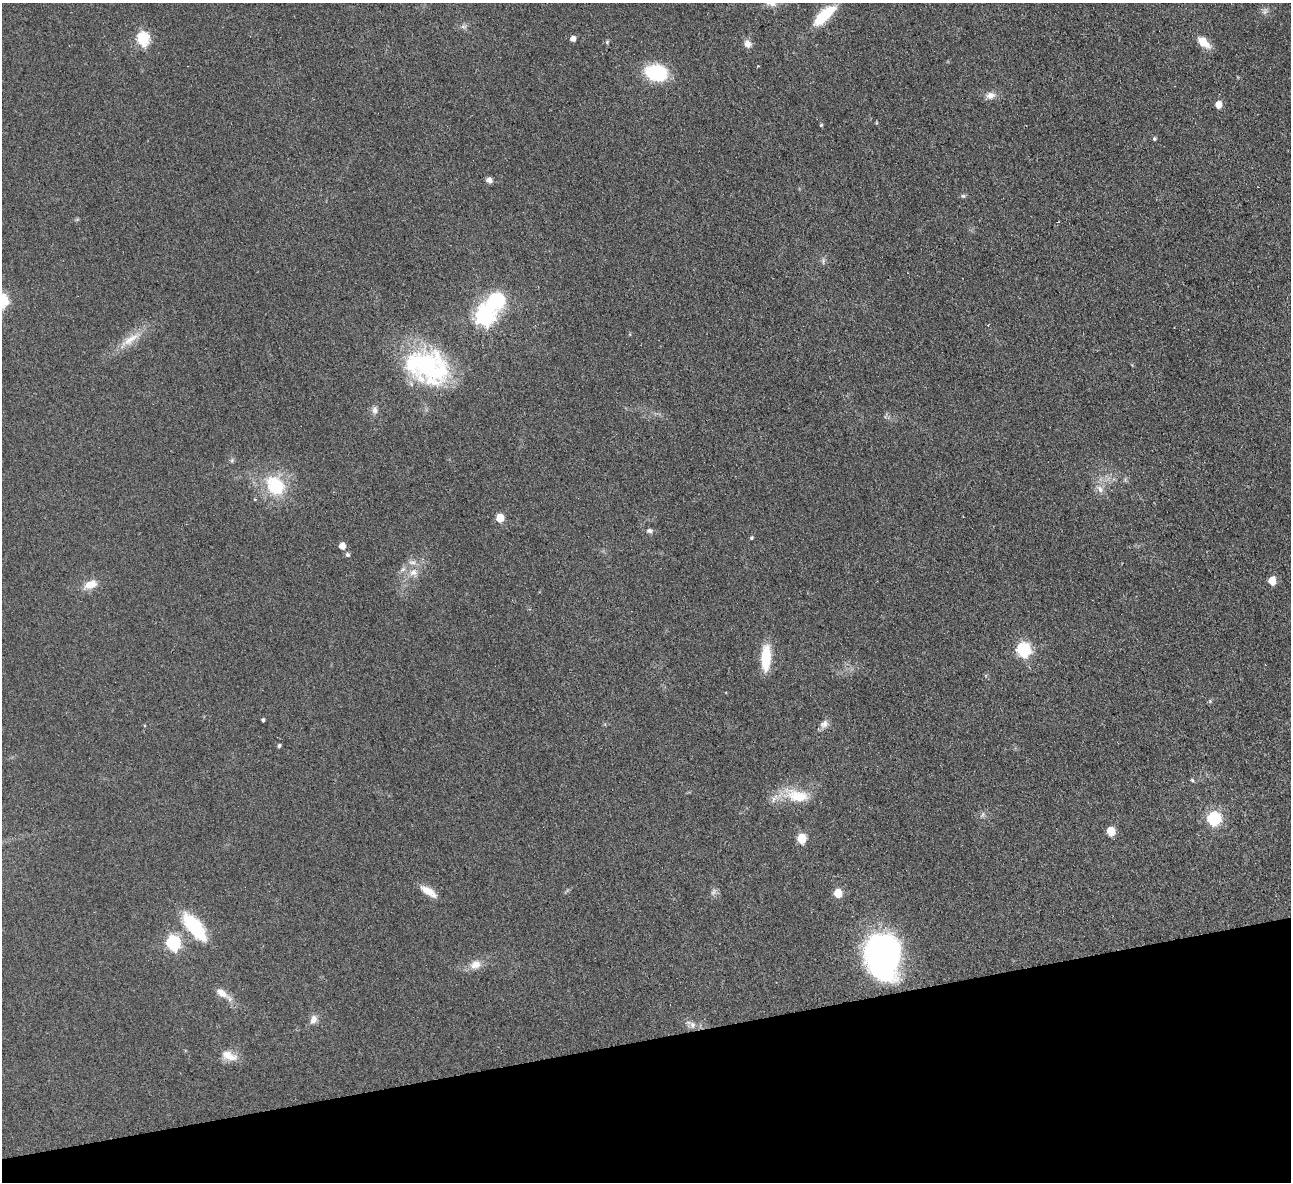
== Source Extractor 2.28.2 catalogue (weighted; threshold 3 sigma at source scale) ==
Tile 14 of 4 x 4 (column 2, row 4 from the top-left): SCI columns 1344-2632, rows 285-1464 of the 5266 x 5170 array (HDU 1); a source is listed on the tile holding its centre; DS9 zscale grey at full resolution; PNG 1293 x 1184 px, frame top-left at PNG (2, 3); no overlay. Shown black and unused: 12% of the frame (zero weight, under 2 of 3 exposures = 3% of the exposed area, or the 3 px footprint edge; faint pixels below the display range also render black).
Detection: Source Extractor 2.28.2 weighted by HDU 2 'WHT'; one run over the whole footprint, this tile lists its part. Background 0.0851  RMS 0.0094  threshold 0.0421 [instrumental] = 3 sigma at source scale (4.5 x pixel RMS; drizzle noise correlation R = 1.50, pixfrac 1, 0.05/0.05 arcsec/px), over >= 5 px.
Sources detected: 60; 1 cosmic-ray / hot-pixel residue — not listed; the other 59 listed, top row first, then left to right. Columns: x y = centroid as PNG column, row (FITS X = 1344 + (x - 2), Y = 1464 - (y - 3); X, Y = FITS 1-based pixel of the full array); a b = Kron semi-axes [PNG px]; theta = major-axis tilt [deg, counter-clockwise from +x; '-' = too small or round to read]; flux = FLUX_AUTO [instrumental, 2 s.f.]
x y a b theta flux
1265 12 9 6 49 3
824 15 30 11 42 32
463 27 7 4 -19 1.9
143 39 7 6 - 110
573 39 5 5 - 5.1
607 42 5 5 - 1.4
1203 42 14 8 -40 14
748 44 10 8 -54 5.5
758 66 3 2 - 0.85
656 73 19 14 -13 55
990 95 11 9 8 6.3
1218 105 6 5 - 11
821 125 4 4 - 1.1
1154 139 5 4 - 1.5
489 180 7 6 - 3.7
963 196 7 5 -1 1.6
77 219 6 4 19 1.1
823 261 7 5 80 2
496 300 23 20 46 48
484 315 8 7 - 450
130 340 32 10 34 16
427 367 52 36 -20 120
374 410 11 7 -86 4
232 460 6 5 - 1.5
276 487 18 13 -47 50
1100 489 12 8 -58 5.5
255 499 3 3 - 1.2
500 518 6 5 - 25
649 531 7 6 - 2.6
751 538 5 4 - 1.2
342 546 5 5 - 10
347 555 5 5 - 2.2
412 562 11 7 -1 4.5
403 569 9 4 35 2.8
413 572 12 10 29 7.8
1272 581 6 5 - 18
90 584 18 10 23 11
1023 650 7 6 - 150
766 658 29 10 87 29
263 720 4 3 - 1.5
824 724 12 9 30 5
279 745 4 4 - 1.6
1192 780 6 4 -45 1.1
797 796 37 16 -14 29
982 814 8 3 71 1.6
1214 819 12 12 - 34
1111 831 6 5 - 26
802 839 6 5 - 40
428 891 23 8 -34 11
713 892 11 6 61 3.1
838 893 6 5 - 26
194 927 32 13 -50 57
173 943 7 6 - 170
883 956 39 29 -87 270
476 964 15 11 19 9.3
222 993 18 8 -36 9.4
313 1020 13 8 68 5.5
692 1025 10 7 -85 3.8
229 1056 23 11 -20 11